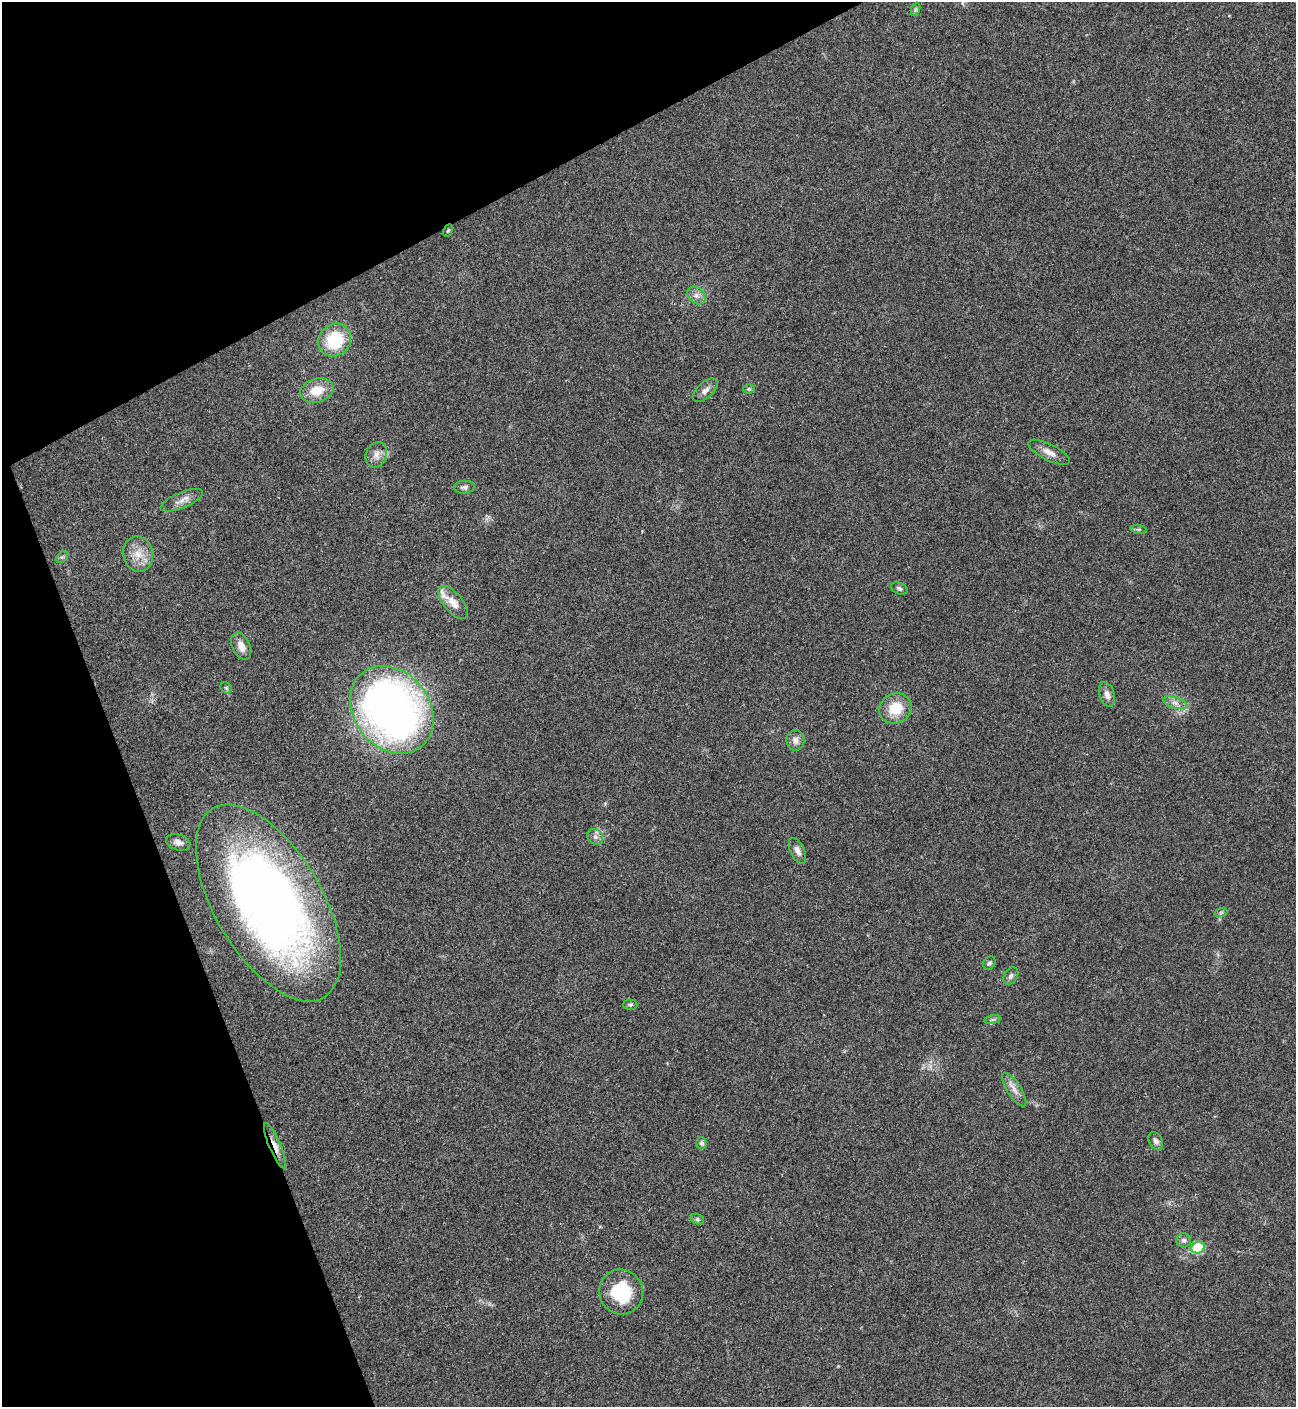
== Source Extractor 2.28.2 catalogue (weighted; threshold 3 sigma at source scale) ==
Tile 5 of 4 x 4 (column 1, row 2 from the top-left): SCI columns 288-1581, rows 2814-4218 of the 5619 x 5629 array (HDU 1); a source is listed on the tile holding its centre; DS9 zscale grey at full resolution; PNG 1298 x 1409 px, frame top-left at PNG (2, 2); each listed source drawn as its Kron ellipse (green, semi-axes under 4 px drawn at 4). Shown black and unused: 21% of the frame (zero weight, under 3 of 4 exposures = <1% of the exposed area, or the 3 px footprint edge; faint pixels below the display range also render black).
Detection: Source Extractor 2.28.2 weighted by HDU 2 'WHT'; one run over the whole footprint, this tile lists its part. Background 0.0204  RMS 0.004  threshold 0.0181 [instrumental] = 3 sigma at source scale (4.5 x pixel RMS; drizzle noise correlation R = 1.50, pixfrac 1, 0.05/0.05 arcsec/px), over >= 5 px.
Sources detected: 42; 2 inside a brighter listed object's ellipse — not listed separately; the other 40 listed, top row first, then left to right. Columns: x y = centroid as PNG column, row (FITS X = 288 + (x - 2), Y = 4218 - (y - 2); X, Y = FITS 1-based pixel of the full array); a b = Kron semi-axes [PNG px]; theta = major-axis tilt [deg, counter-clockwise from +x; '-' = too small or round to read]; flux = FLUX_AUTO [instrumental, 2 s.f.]
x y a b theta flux
916 9 7 4 72 0.75
448 230 6 4 62 0.58
696 295 10 8 -44 2.2
335 340 17 15 45 19
749 389 6 5 - 0.57
705 390 15 8 42 2.5
317 391 17 11 16 7.7
1049 452 23 8 -27 3.7
376 455 13 10 67 3.1
465 487 10 6 3 1.5
182 500 22 8 22 3.2
1139 529 8 4 -8 0.66
138 554 17 15 -79 6.2
62 557 7 4 43 0.76
899 588 9 5 -23 1.1
453 602 20 9 -51 5
241 646 14 9 -65 3.4
226 688 6 5 - 0.66
1107 694 13 7 -71 2.3
1175 703 12 5 -17 2.1
895 708 16 14 28 11
392 710 47 38 -51 270
795 740 10 9 - 2.4
595 837 9 7 -44 1.5
178 842 12 7 -17 2.1
797 851 14 7 -64 2.4
268 903 110 54 -59 310
1221 912 7 4 18 0.62
989 963 7 5 55 0.94
1011 976 9 6 57 1.4
630 1005 7 5 0 0.72
993 1020 8 4 8 0.85
1014 1090 19 7 -57 3
1156 1141 10 6 -61 1.6
702 1143 6 5 - 0.86
275 1146 24 6 -67 3.8
697 1219 7 5 -15 0.76
1184 1240 7 7 - 1.2
1198 1248 6 5 - 20
621 1292 22 22 - 20
Overlapping masked pixels (flux is a lower limit): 2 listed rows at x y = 268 903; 275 1146